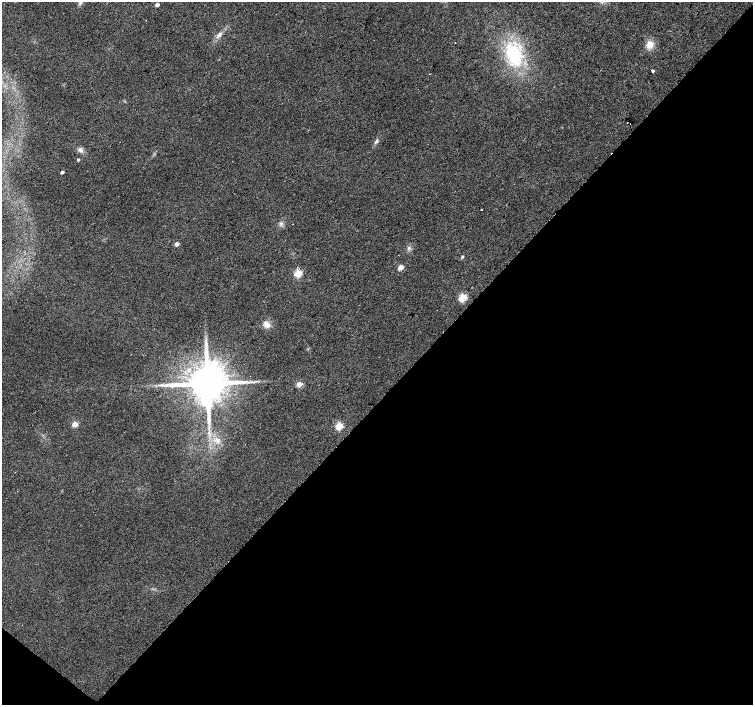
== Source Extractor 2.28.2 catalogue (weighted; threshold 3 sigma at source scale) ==
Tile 15 of 4 x 4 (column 3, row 4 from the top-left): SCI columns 3010-4511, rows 236-1641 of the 6013 x 6028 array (HDU 1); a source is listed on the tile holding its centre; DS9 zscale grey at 2 x 2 block average (1 PNG px = mean of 2 x 2 image px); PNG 755 x 707 px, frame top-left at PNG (2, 2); no overlay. Shown black and unused: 44% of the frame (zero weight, under 2 of 3 exposures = <1% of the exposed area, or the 3 px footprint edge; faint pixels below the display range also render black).
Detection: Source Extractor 2.28.2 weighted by HDU 2 'WHT'; one run over the whole footprint, this tile lists its part. Background 0.0342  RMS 0.0086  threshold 0.0388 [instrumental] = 3 sigma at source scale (4.5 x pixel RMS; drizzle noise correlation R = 1.50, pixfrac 1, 0.0396/0.0396 arcsec/px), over >= 5 px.
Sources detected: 29; all 29 listed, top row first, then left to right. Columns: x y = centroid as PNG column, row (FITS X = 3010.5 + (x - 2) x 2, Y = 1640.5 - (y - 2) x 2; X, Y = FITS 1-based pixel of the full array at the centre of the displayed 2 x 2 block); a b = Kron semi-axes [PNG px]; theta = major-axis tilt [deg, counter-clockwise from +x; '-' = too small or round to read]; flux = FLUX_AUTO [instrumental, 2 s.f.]
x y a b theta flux
80 3 3 3 - 2.7
157 5 3 2 - 9
219 35 8 5 50 7.6
650 45 10 7 66 17
513 54 25 18 -74 120
652 71 2 2 - 4.8
430 74 2 2 - 0.88
627 122 2 2 - 3.2
630 124 2 2 - 1.1
376 142 6 3 53 3.6
80 150 8 5 -23 7.4
78 160 3 2 - 3.7
62 172 3 2 - 5.7
481 210 2 2 - 1.5
281 224 4 3 - 3.3
292 224 2 2 - 0.87
176 244 3 2 - 13
462 257 4 3 - 2.5
400 267 3 3 - 30
298 274 3 3 - 82
462 298 3 3 - 100
267 325 7 6 - 14
206 340 4 2 - 2.8
254 382 4 2 - 1.9
207 383 10 9 - 8700
299 384 3 3 - 35
75 424 3 3 - 38
339 426 3 3 - 77
218 440 6 6 - 8.8
Diffuse or blended objects may show on this block-average render without a row.